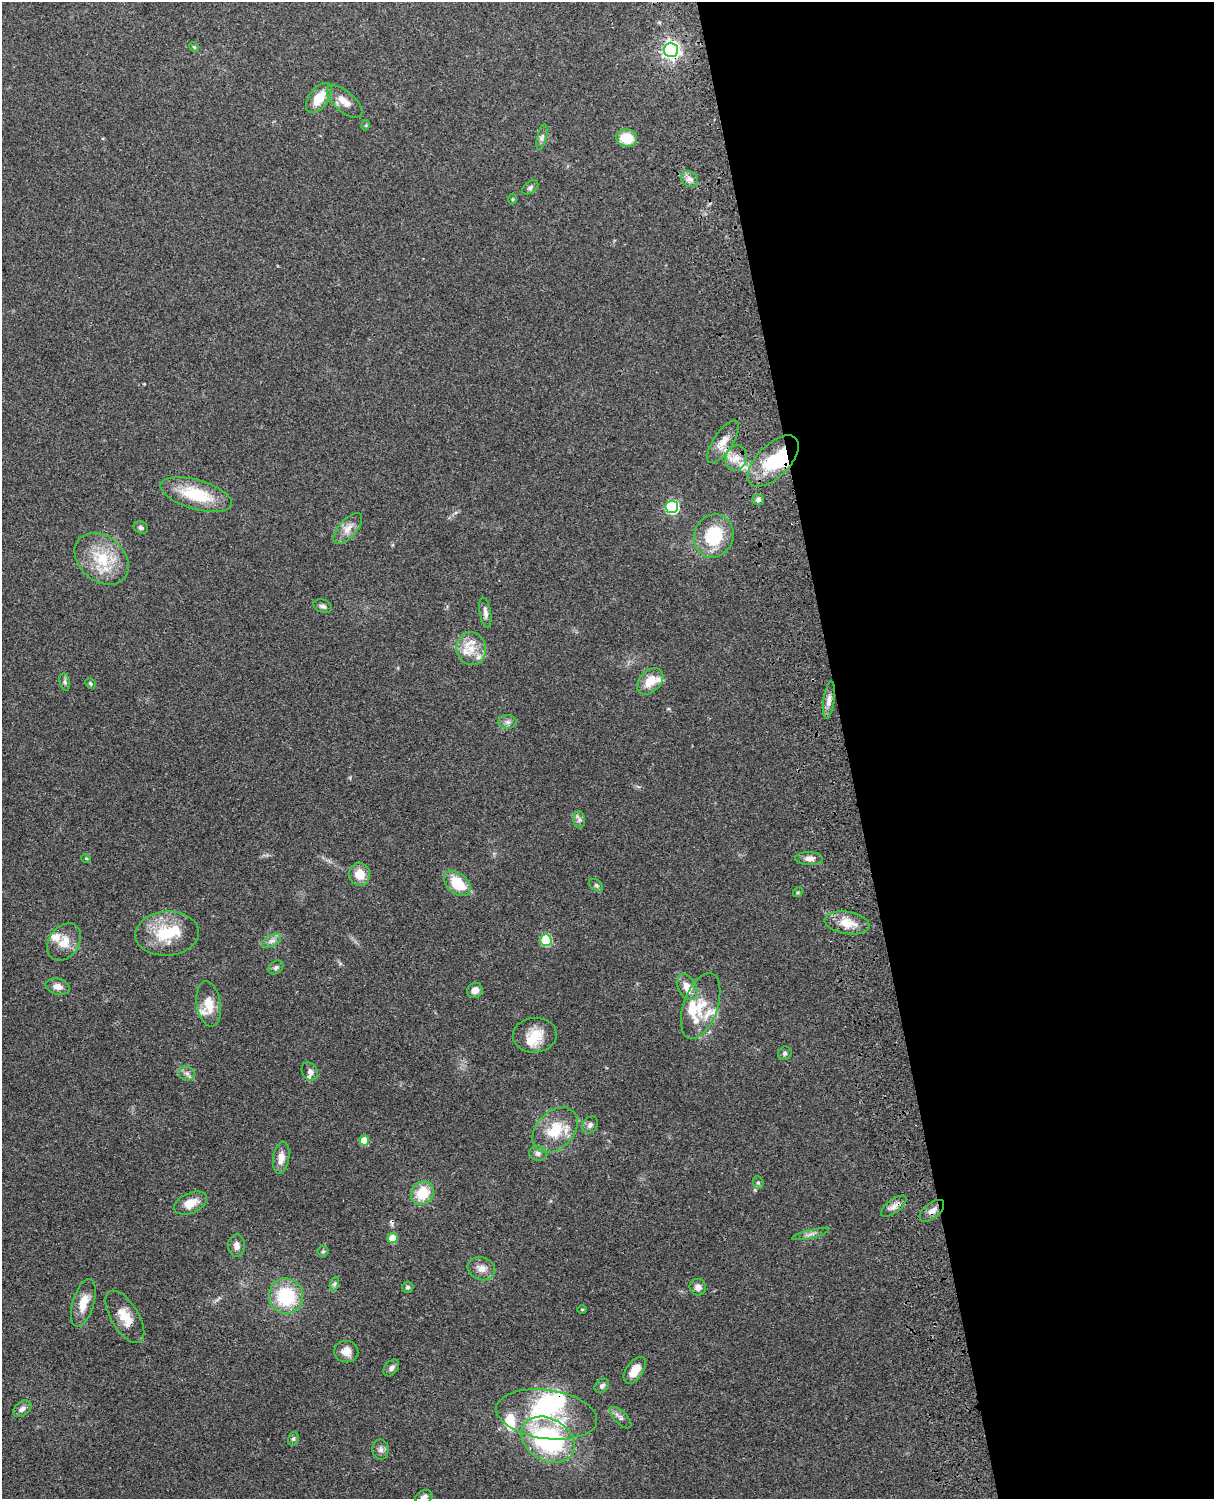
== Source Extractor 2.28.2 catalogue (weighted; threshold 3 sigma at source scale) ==
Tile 8 of 4 x 3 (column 4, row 2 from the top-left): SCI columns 3759-4970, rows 1772-3268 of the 5089 x 4926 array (HDU 1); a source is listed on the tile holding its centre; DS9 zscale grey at full resolution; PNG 1216 x 1501 px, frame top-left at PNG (2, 2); each listed source drawn as its Kron ellipse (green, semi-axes under 4 px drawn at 4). Shown black and unused: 30% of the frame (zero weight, under 3 of 4 exposures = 6% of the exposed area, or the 3 px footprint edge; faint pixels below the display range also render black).
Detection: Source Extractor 2.28.2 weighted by HDU 2 'WHT'; one run over the whole footprint, this tile lists its part. Background 0.0794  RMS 0.0059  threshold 0.0266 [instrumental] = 3 sigma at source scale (4.5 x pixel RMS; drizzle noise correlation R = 1.50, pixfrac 1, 0.05/0.05 arcsec/px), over >= 5 px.
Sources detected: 101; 5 inside a brighter object's white glare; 1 cosmic-ray / hot-pixel residue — neither listed nor drawn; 12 inside a brighter listed object's ellipse — not listed separately; the other 83 listed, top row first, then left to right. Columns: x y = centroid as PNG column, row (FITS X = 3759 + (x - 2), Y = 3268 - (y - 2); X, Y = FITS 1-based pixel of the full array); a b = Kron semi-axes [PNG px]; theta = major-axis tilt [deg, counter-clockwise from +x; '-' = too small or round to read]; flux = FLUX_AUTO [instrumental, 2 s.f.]
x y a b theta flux
194 47 5 3 - 0.58
671 50 7 7 - 220
319 98 17 9 55 11
344 102 22 10 -41 6.2
366 125 5 3 - 0.55
542 137 13 5 76 2
627 138 10 8 -12 13
689 179 9 7 -33 2.7
530 187 9 5 37 1.4
513 199 5 3 - 0.52
723 442 24 9 57 7.1
736 458 13 10 76 6.2
773 461 32 16 45 28
196 495 37 14 -16 26
758 499 6 5 - 1.9
672 507 6 6 - 79
141 527 7 6 - 1.5
348 529 19 9 48 5.5
714 536 22 19 66 28
102 559 30 22 -41 24
323 606 10 6 -19 1.9
485 613 15 5 -81 2.8
471 649 16 14 -75 9.9
650 681 15 10 47 10
65 682 9 5 -77 1.5
90 683 5 5 - 0.91
829 700 18 5 82 3.9
508 722 9 7 0 2.2
579 820 8 6 -83 1.8
86 858 5 3 - 0.49
809 859 14 6 -2 3.2
360 874 11 10 - 8.1
457 883 15 10 -41 17
596 885 8 5 -40 1.1
798 892 5 4 - 0.74
847 923 23 11 -9 10
167 934 32 22 4 25
546 940 6 5 - 43
271 941 10 5 26 2.3
64 942 20 15 56 9.2
276 968 8 6 34 1.6
58 987 12 8 -13 3.9
687 987 14 9 -61 7.4
475 990 8 7 - 3.9
209 1004 23 12 -80 11
701 1006 34 17 71 16
535 1035 22 17 3 12
785 1053 7 6 - 1.3
310 1071 10 7 -60 2.4
187 1073 8 7 - 2.1
590 1125 9 7 53 2
555 1130 26 18 45 19
364 1141 5 5 - 11
538 1153 9 7 -14 2.2
281 1158 16 8 81 5.5
758 1183 6 5 - 1.1
422 1193 12 10 52 17
191 1203 17 10 23 8.1
894 1206 15 6 37 3.3
932 1211 14 7 39 3.6
810 1234 19 3 13 2
393 1238 5 5 - 14
237 1246 11 8 -86 3.3
323 1251 5 5 - 0.89
481 1269 14 11 -21 5.1
334 1284 7 4 71 1.2
408 1287 6 5 - 1.2
698 1287 8 8 - 3
286 1296 17 17 - 34
83 1303 24 10 73 9.2
582 1309 4 3 - 0.56
125 1317 29 13 -58 11
346 1352 12 11 - 4.6
391 1368 9 6 50 2.1
635 1370 15 8 55 7.5
602 1386 8 6 42 1.6
22 1409 10 6 38 2.4
547 1414 51 24 -8 40
621 1418 14 6 -45 2.3
293 1439 7 5 75 1.1
548 1440 28 21 -30 84
381 1449 10 8 -89 2.3
424 1497 9 6 20 2.1
Overlapping masked pixels (flux is a lower limit): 3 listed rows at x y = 671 50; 723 442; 125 1317
Isophote crosses this tile's border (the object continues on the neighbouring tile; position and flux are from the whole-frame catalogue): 1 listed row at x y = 424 1497